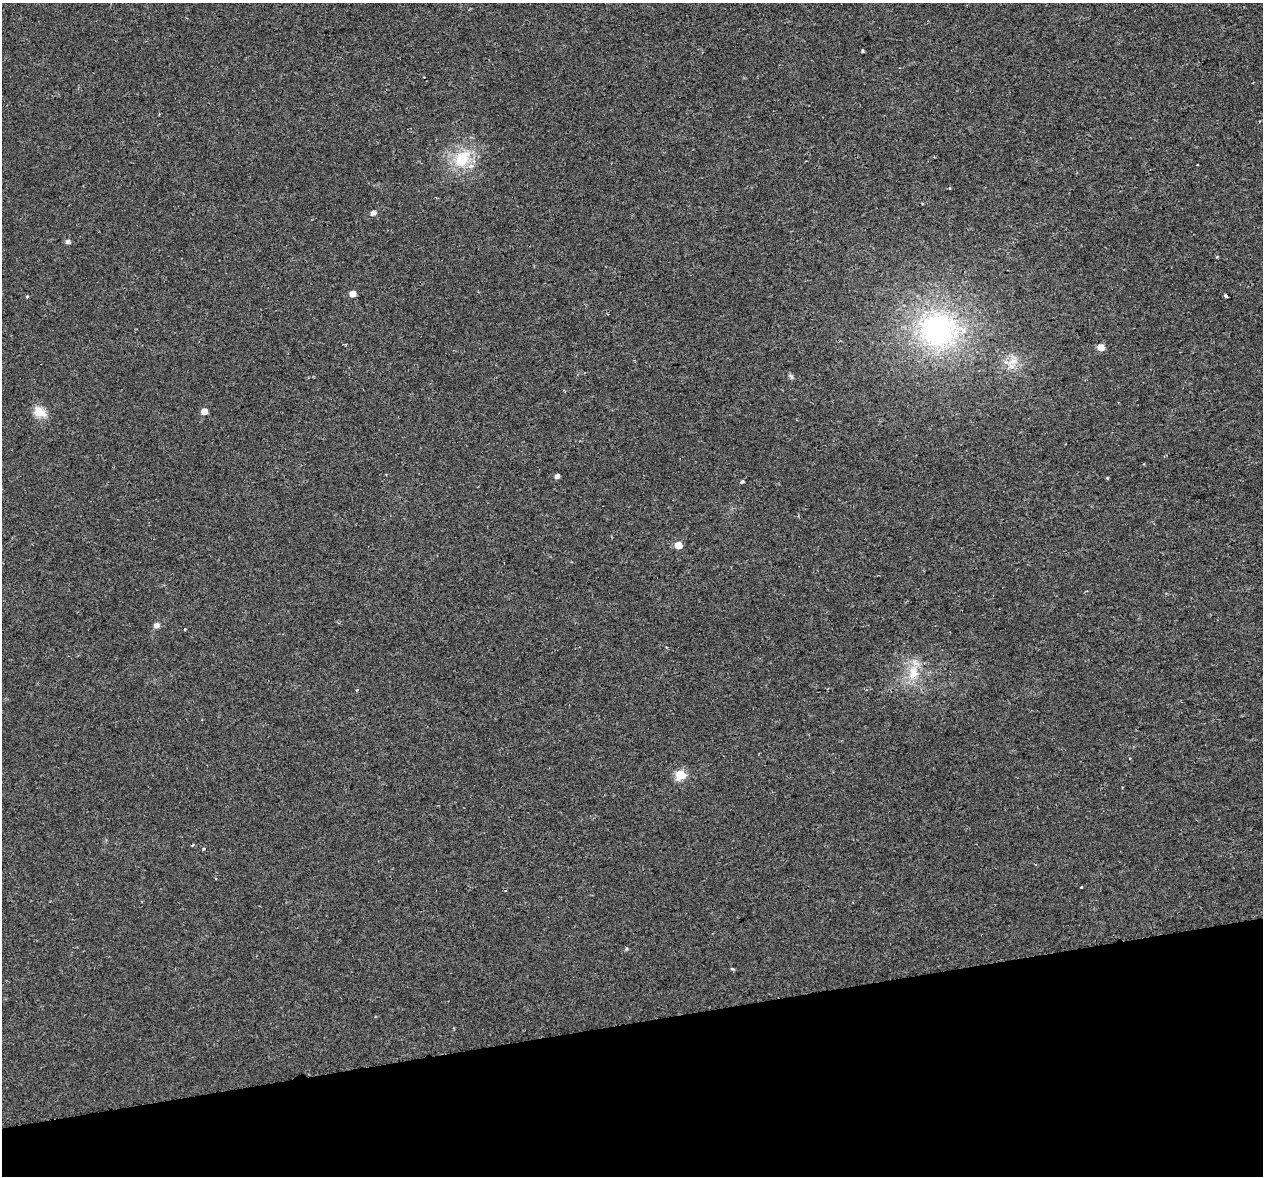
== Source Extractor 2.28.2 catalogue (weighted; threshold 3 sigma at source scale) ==
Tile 14 of 4 x 4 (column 2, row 4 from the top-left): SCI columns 1319-2579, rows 105-1278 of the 5157 x 4856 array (HDU 1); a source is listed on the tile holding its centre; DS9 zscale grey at full resolution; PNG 1265 x 1178 px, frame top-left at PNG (2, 3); no overlay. Shown black and unused: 13% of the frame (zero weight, under 2 of 3 exposures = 3% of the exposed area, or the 3 px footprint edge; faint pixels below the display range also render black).
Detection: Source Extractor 2.28.2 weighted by HDU 2 'WHT'; one run over the whole footprint, this tile lists its part. Background 0.00668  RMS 0.0029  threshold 0.0129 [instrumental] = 3 sigma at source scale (4.5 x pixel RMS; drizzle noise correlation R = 1.50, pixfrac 1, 0.0396/0.0396 arcsec/px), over >= 5 px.
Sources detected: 28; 1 cosmic-ray / hot-pixel residue — not listed; the other 27 listed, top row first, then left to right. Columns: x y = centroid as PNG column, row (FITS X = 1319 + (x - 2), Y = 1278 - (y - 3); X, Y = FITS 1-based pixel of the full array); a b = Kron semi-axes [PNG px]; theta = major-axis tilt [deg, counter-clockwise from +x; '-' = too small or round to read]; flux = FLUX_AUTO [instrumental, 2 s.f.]
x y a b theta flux
862 51 3 3 - 0.7
462 159 29 20 48 11
1197 165 2 2 - 0.18
949 188 4 2 - 0.21
373 213 5 5 - 1.3
68 242 6 5 - 0.83
352 294 5 4 - 2.6
27 296 5 3 - 0.26
1225 296 4 3 - 1.1
938 330 57 52 -13 55
1100 347 5 5 - 3.9
1012 362 20 10 29 3.8
791 377 8 5 -62 0.55
204 411 5 5 - 2.8
40 412 16 13 -31 3.6
557 476 4 4 - 1
742 482 3 3 - 0.89
678 545 5 5 - 4.8
157 625 6 5 - 1.4
185 629 3 3 - 1.1
913 673 25 13 87 6.3
357 690 3 3 - 0.49
680 775 5 5 - 16
204 849 4 4 - 0.38
1081 887 3 3 - 0.54
626 949 5 4 - 0.34
732 969 6 3 -8 0.29